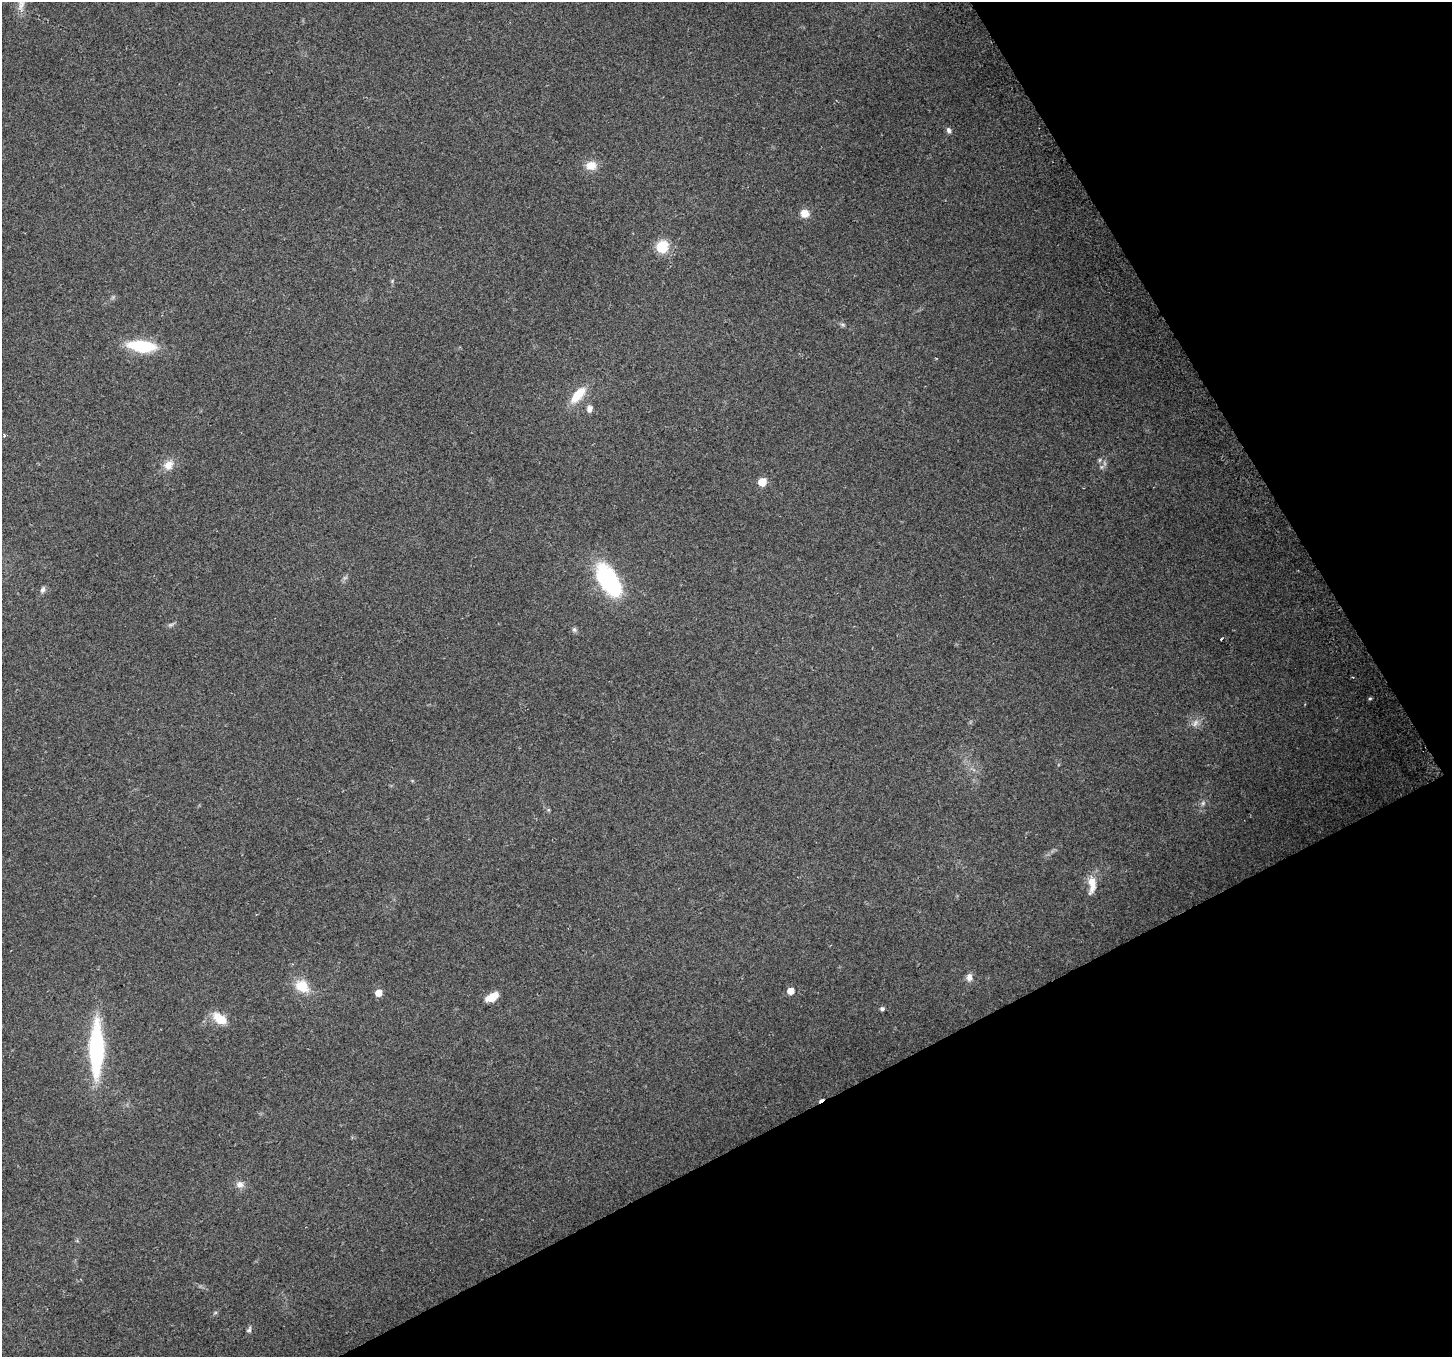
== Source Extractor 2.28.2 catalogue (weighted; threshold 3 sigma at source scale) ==
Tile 12 of 4 x 4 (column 4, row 3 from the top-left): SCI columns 4380-5829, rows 1479-2833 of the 5862 x 5723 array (HDU 1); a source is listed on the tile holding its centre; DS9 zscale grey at full resolution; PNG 1454 x 1359 px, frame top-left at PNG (2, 2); no overlay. Shown black and unused: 26% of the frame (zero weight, under 2 of 3 exposures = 2% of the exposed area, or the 3 px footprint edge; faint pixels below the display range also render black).
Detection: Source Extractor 2.28.2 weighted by HDU 2 'WHT'; one run over the whole footprint, this tile lists its part. Background 0.138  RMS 0.013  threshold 0.0574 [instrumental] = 3 sigma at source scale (4.5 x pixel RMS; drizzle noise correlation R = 1.50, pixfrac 1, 0.0396/0.0396 arcsec/px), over >= 5 px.
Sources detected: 36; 2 too faint to see at this stretch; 1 cosmic-ray / hot-pixel residue — not listed; the other 33 listed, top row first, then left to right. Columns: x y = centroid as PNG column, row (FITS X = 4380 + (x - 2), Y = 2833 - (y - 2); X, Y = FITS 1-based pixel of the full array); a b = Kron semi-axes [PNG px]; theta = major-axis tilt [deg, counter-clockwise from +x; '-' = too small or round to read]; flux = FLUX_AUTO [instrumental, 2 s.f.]
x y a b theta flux
948 130 9 6 -80 3.8
591 166 14 12 5 15
804 213 8 8 - 14
662 247 6 6 - 130
392 281 5 4 - 1.5
843 325 7 5 -18 2.5
142 346 27 11 -6 73
578 395 23 10 47 29
589 409 9 7 89 6
5 435 3 3 - 5.5
168 465 15 11 54 13
1101 467 6 6 - 3.2
762 482 5 5 - 34
609 580 39 19 -57 140
43 589 9 6 66 4
171 625 8 5 19 3
574 630 7 6 - 3
1221 639 3 2 - 2.1
1353 677 3 3 - 1.2
1370 698 5 3 - 1.5
1195 723 12 7 52 7.3
1203 803 6 6 - 3
1092 884 23 9 90 19
969 977 11 8 -89 7
302 986 16 12 -37 29
790 991 6 5 - 12
378 993 5 5 - 18
492 997 15 7 30 19
882 1009 4 4 - 3.5
220 1019 20 11 -34 22
96 1049 54 13 90 170
240 1184 10 9 - 7.3
249 1330 9 5 69 3.1